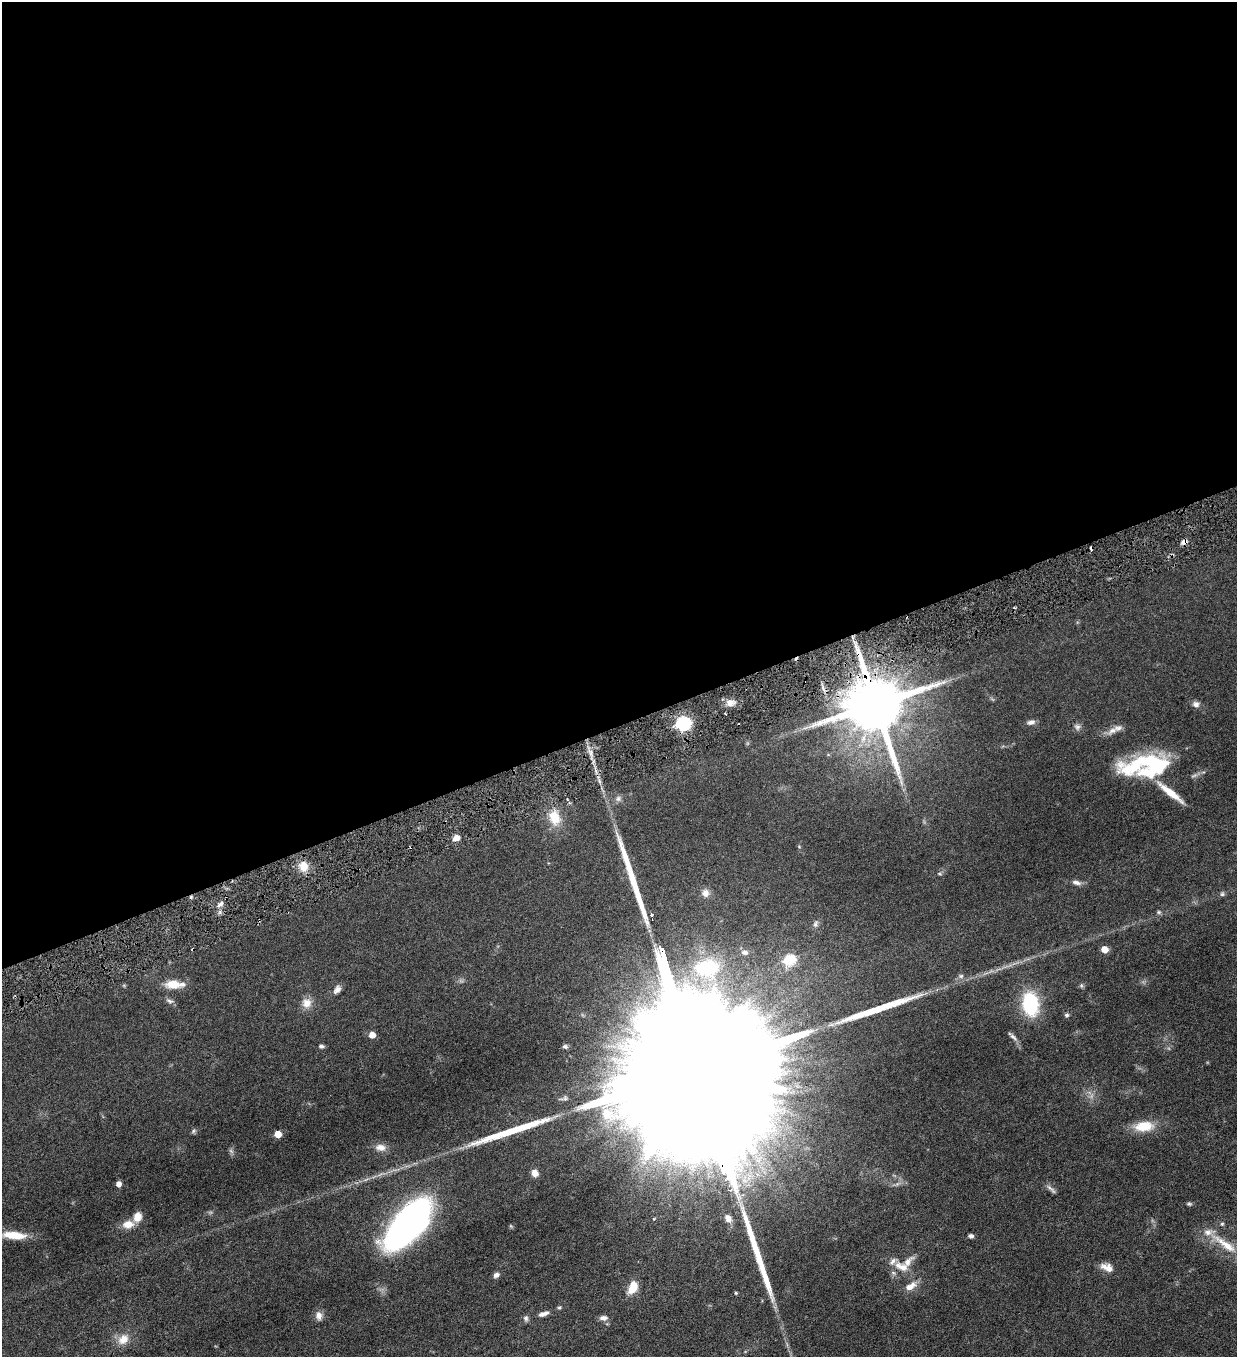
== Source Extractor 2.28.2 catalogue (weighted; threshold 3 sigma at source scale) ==
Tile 2 of 4 x 4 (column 2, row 1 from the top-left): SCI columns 1516-2750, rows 4066-5420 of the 5372 x 5421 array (HDU 1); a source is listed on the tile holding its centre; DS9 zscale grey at full resolution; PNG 1239 x 1359 px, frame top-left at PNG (2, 2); no overlay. Shown black and unused: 54% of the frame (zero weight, under 3 of 6 exposures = <1% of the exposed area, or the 3 px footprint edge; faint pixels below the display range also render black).
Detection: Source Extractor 2.28.2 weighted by HDU 2 'WHT'; one run over the whole footprint, this tile lists its part. Background 0.0454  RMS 0.0039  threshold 0.0159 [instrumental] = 3 sigma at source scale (4.09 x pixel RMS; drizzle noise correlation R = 1.36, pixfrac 0.8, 0.05/0.05 arcsec/px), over >= 5 px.
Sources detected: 87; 3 too faint to see at this stretch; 5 cosmic-ray / hot-pixel residue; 4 long thin detections or spike segments (spike, bleed or trail) — not listed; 5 inside a brighter listed object's ellipse — not listed separately; the other 70 listed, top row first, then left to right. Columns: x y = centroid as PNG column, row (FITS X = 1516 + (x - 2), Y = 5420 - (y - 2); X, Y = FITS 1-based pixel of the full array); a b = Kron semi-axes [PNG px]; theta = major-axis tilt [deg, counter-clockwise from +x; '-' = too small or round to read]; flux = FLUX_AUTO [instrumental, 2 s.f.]
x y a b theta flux
1184 542 8 5 28 1.7
730 703 13 9 8 2.7
1196 704 8 7 - 1.6
875 705 17 16 - 3400
726 714 3 2 - 0.32
1031 722 11 6 14 1.5
683 723 6 6 - 82
1077 727 10 9 - 1.3
1112 731 18 9 32 2.8
1153 765 50 29 3 33
1170 792 37 7 -39 7.1
555 818 22 16 -73 7.9
456 838 8 6 22 2.5
303 866 14 12 -68 4.5
939 874 7 4 -9 0.5
1076 882 12 6 -14 1.7
705 893 11 10 - 2.2
1222 894 7 6 - 0.72
220 904 10 5 39 1.4
1159 912 6 5 - 0.6
816 924 10 7 76 1.2
1104 949 5 5 - 5.5
745 952 8 7 - 1.4
789 960 6 6 - 29
707 968 33 25 5 27
961 976 7 6 - 0.96
173 984 21 11 1 5.4
124 985 6 4 0 0.38
1081 985 7 5 -89 0.61
337 989 11 7 54 1.8
170 1001 12 6 -25 1.2
307 1003 13 13 - 3.5
1030 1004 18 11 -81 35
1067 1015 6 5 - 0.8
372 1035 5 5 - 4.6
1013 1036 15 4 -43 1.3
321 1046 7 4 -3 0.86
565 1046 6 5 - 0.78
694 1064 152 26 -74 92000
565 1098 8 7 - 0.91
1144 1126 25 12 4 8.6
193 1131 7 6 - 0.7
278 1134 5 5 - 6
380 1147 15 10 -2 2.8
231 1151 8 5 -45 0.73
535 1173 8 7 - 2.4
118 1184 5 4 - 2.2
1051 1189 17 5 -42 1.3
1189 1204 6 5 - 0.59
137 1217 10 8 73 3.9
728 1218 11 8 -60 2
654 1219 3 3 - 0.31
128 1224 14 10 10 3.8
408 1224 41 18 49 190
1222 1224 5 5 - 0.53
511 1226 6 4 -46 0.4
14 1235 29 9 -4 8.6
971 1236 6 5 - 0.89
1225 1244 49 10 -35 9.7
901 1266 23 11 -24 5.5
1107 1267 17 9 -25 3.3
496 1275 8 6 36 1.2
910 1286 17 8 33 3.4
633 1287 12 7 66 7.6
559 1307 5 5 - 0.53
543 1314 13 5 19 2
319 1315 11 8 -83 2.1
526 1318 8 7 - 1
603 1318 11 6 1 1.6
123 1339 17 13 44 4.6
Overlapping masked pixels (flux is a lower limit): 3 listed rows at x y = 1184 542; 875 705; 694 1064
Isophote crosses this tile's border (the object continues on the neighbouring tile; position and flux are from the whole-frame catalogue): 2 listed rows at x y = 14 1235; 1225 1244